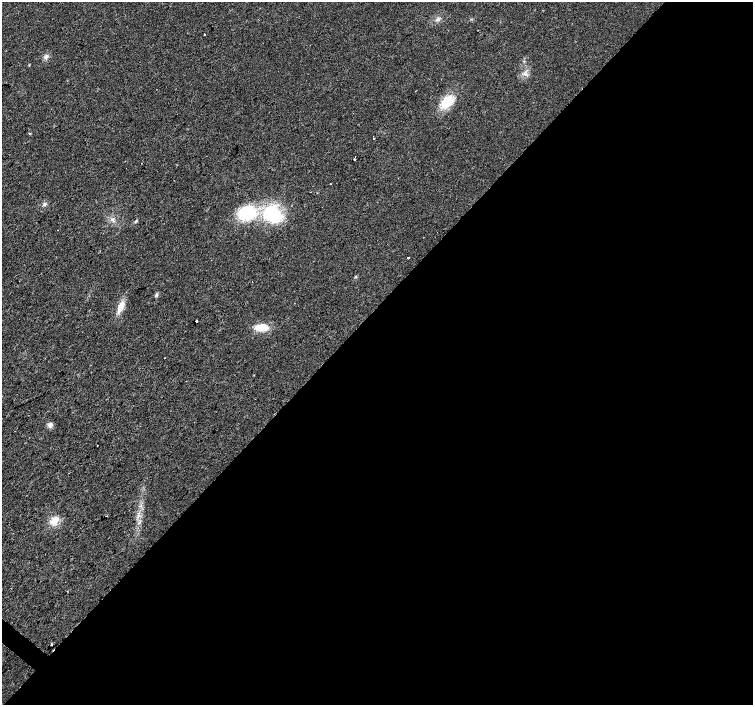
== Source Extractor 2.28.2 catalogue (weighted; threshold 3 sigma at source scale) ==
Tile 12 of 4 x 4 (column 4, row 3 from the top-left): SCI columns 4512-6013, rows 1642-3047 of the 6013 x 6028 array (HDU 1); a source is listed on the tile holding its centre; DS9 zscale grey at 2 x 2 block average (1 PNG px = mean of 2 x 2 image px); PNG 755 x 707 px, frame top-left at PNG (2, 2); no overlay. Shown black and unused: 56% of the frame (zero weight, under 2 of 3 exposures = <1% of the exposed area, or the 3 px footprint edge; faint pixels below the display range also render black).
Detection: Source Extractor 2.28.2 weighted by HDU 2 'WHT'; one run over the whole footprint, this tile lists its part. Background 0.0219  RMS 0.0061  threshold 0.0273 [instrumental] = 3 sigma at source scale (4.5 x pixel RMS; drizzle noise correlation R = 1.50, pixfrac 1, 0.0396/0.0396 arcsec/px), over >= 5 px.
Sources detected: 29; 1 cosmic-ray / hot-pixel residue — not listed; the other 28 listed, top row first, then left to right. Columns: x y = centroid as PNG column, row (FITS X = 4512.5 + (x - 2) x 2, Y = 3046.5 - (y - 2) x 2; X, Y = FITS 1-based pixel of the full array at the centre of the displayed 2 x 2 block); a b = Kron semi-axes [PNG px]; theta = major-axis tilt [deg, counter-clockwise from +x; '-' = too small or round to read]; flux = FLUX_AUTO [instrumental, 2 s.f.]
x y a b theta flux
437 20 5 4 - 3.5
205 34 2 2 - 0.96
46 57 6 5 - 4.3
525 74 5 3 - 2.5
447 102 14 9 46 36
30 134 3 2 - 2
374 138 2 2 - 6.1
354 159 2 2 - 2.7
330 184 2 2 - 0.67
44 204 4 3 - 2.1
247 213 17 15 14 71
273 214 29 20 -57 77
112 219 5 4 - 3.2
136 221 5 3 - 1.7
58 230 2 2 - 1.9
408 258 2 2 - 3
355 277 3 2 - 1.2
156 295 5 4 - 2.7
121 307 15 6 64 14
196 321 2 2 - 9.7
261 327 10 6 5 33
165 358 2 2 - 0.67
50 425 6 6 - 5.7
97 445 2 2 - 2.4
106 516 2 2 - 5.7
54 520 12 7 50 15
139 523 5 2 - 1.8
51 645 2 2 - 0.66
Diffuse or blended objects may show on this block-average render without a row.